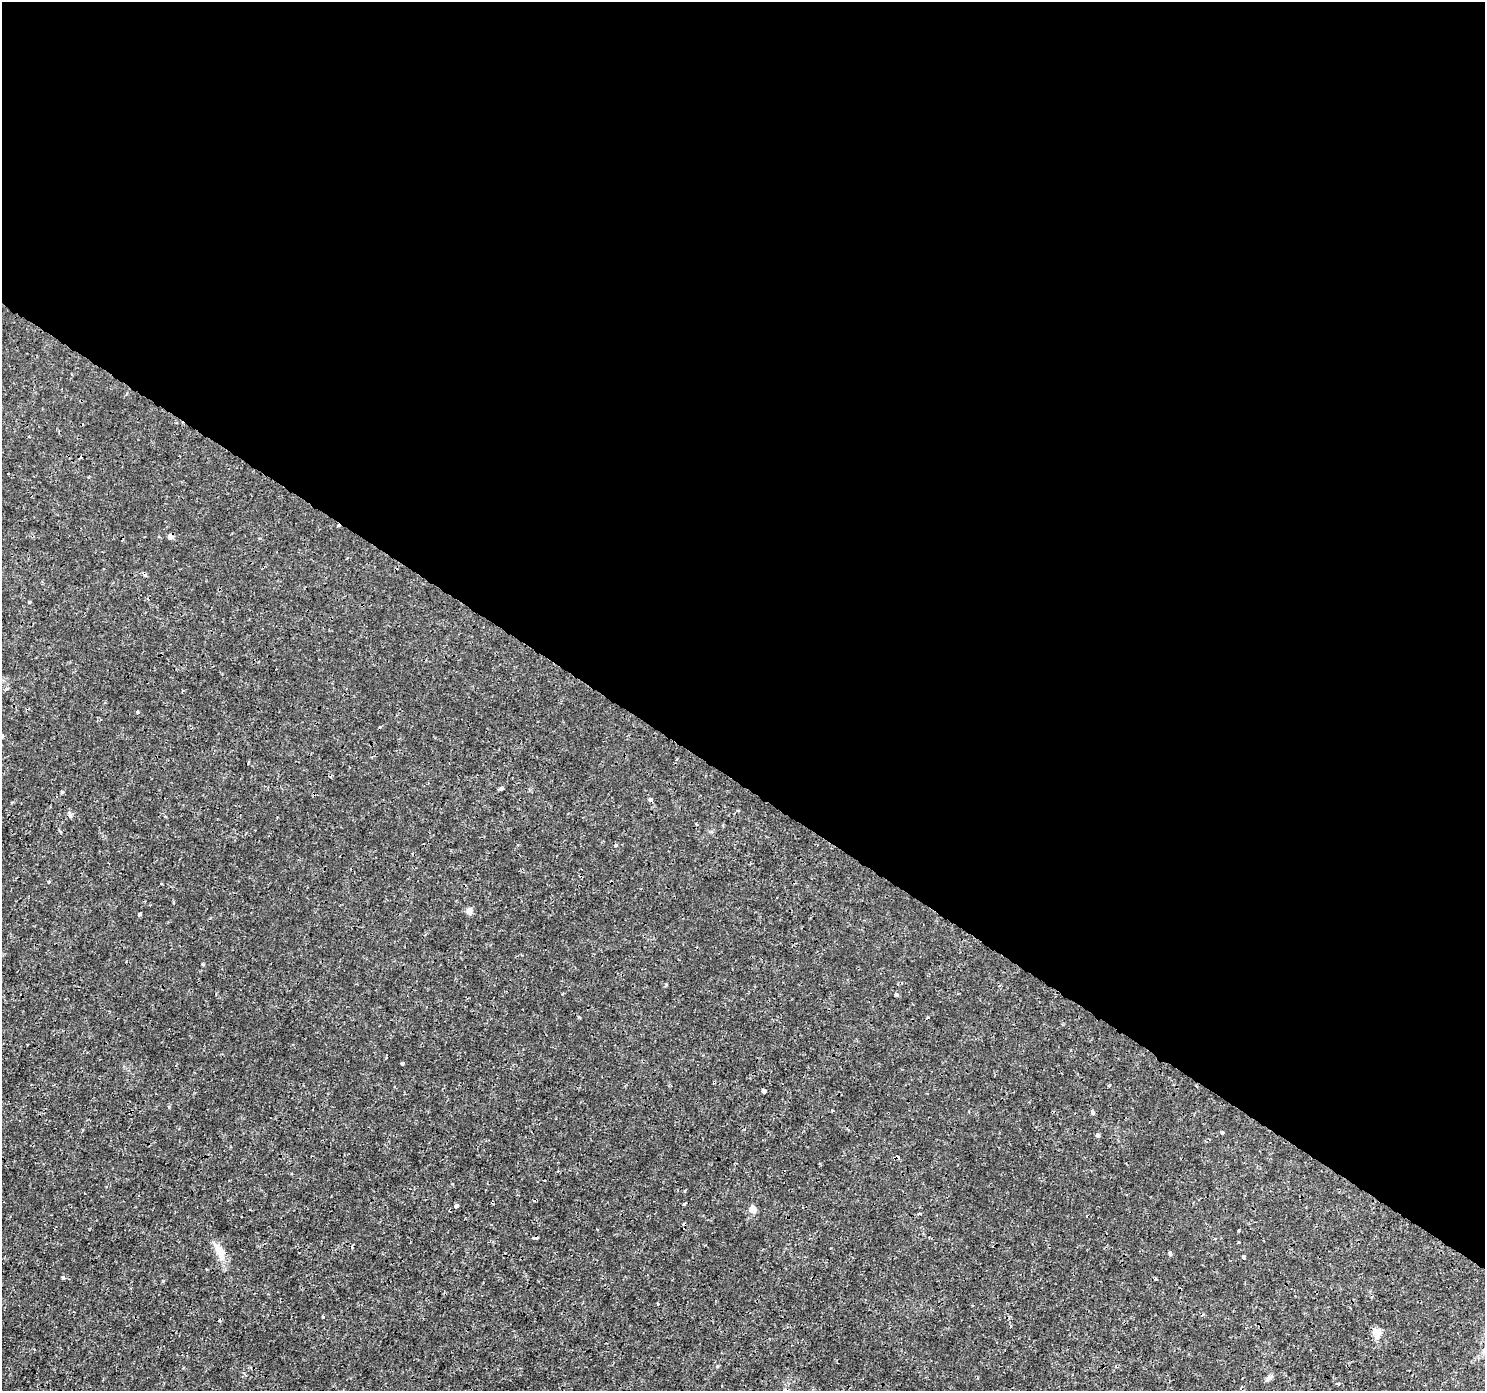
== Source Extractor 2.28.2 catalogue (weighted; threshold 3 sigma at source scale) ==
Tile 3 of 4 x 4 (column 3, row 1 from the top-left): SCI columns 2968-4450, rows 4353-5741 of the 5941 x 5992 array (HDU 1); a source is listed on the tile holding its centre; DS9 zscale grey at full resolution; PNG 1487 x 1393 px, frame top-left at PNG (2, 2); no overlay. Shown black and unused: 57% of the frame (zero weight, under 3 of 4 exposures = <1% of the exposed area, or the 3 px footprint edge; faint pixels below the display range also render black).
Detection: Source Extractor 2.28.2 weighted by HDU 2 'WHT'; one run over the whole footprint, this tile lists its part. Background 0.00167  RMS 8.2e-04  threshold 0.00368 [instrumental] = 3 sigma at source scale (4.5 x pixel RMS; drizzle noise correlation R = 1.50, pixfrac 1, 0.0396/0.0396 arcsec/px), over >= 5 px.
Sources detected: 30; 4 cosmic-ray / hot-pixel residue — not listed; the other 26 listed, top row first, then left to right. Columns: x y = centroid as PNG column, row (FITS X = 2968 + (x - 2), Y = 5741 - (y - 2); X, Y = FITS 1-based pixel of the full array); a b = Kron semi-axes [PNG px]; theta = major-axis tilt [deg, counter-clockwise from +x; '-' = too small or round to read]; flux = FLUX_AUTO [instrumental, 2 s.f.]
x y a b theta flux
170 536 6 6 - 0.26
29 602 3 3 - 0.091
137 712 3 3 - 0.19
2 736 3 3 - 0.19
501 788 4 4 - 0.23
651 799 4 4 - 0.26
615 845 4 3 - 0.2
469 911 8 6 -77 0.44
140 914 4 3 - 0.24
896 995 4 4 - 0.2
402 1063 3 3 - 0.099
764 1091 5 4 - 0.34
1093 1113 6 4 -80 0.18
1222 1132 3 3 - 0.25
1098 1135 5 5 - 0.17
684 1204 4 3 - 0.085
456 1206 4 4 - 0.21
752 1209 5 5 - 1.2
919 1214 4 3 - 0.09
536 1238 6 3 7 0.29
219 1251 24 10 -60 1.1
1170 1253 4 4 - 0.15
1244 1257 4 3 - 0.17
63 1277 5 4 - 0.2
323 1317 4 2 - 0.077
1377 1334 16 10 -86 0.72
Overlapping masked pixels (flux is a lower limit): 2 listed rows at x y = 170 536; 536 1238
Isophote crosses this tile's border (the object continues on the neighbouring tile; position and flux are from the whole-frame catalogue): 1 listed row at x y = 2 736
Unlisted compact peaks at least as high as the median listed source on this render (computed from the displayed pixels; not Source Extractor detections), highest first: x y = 163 1281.